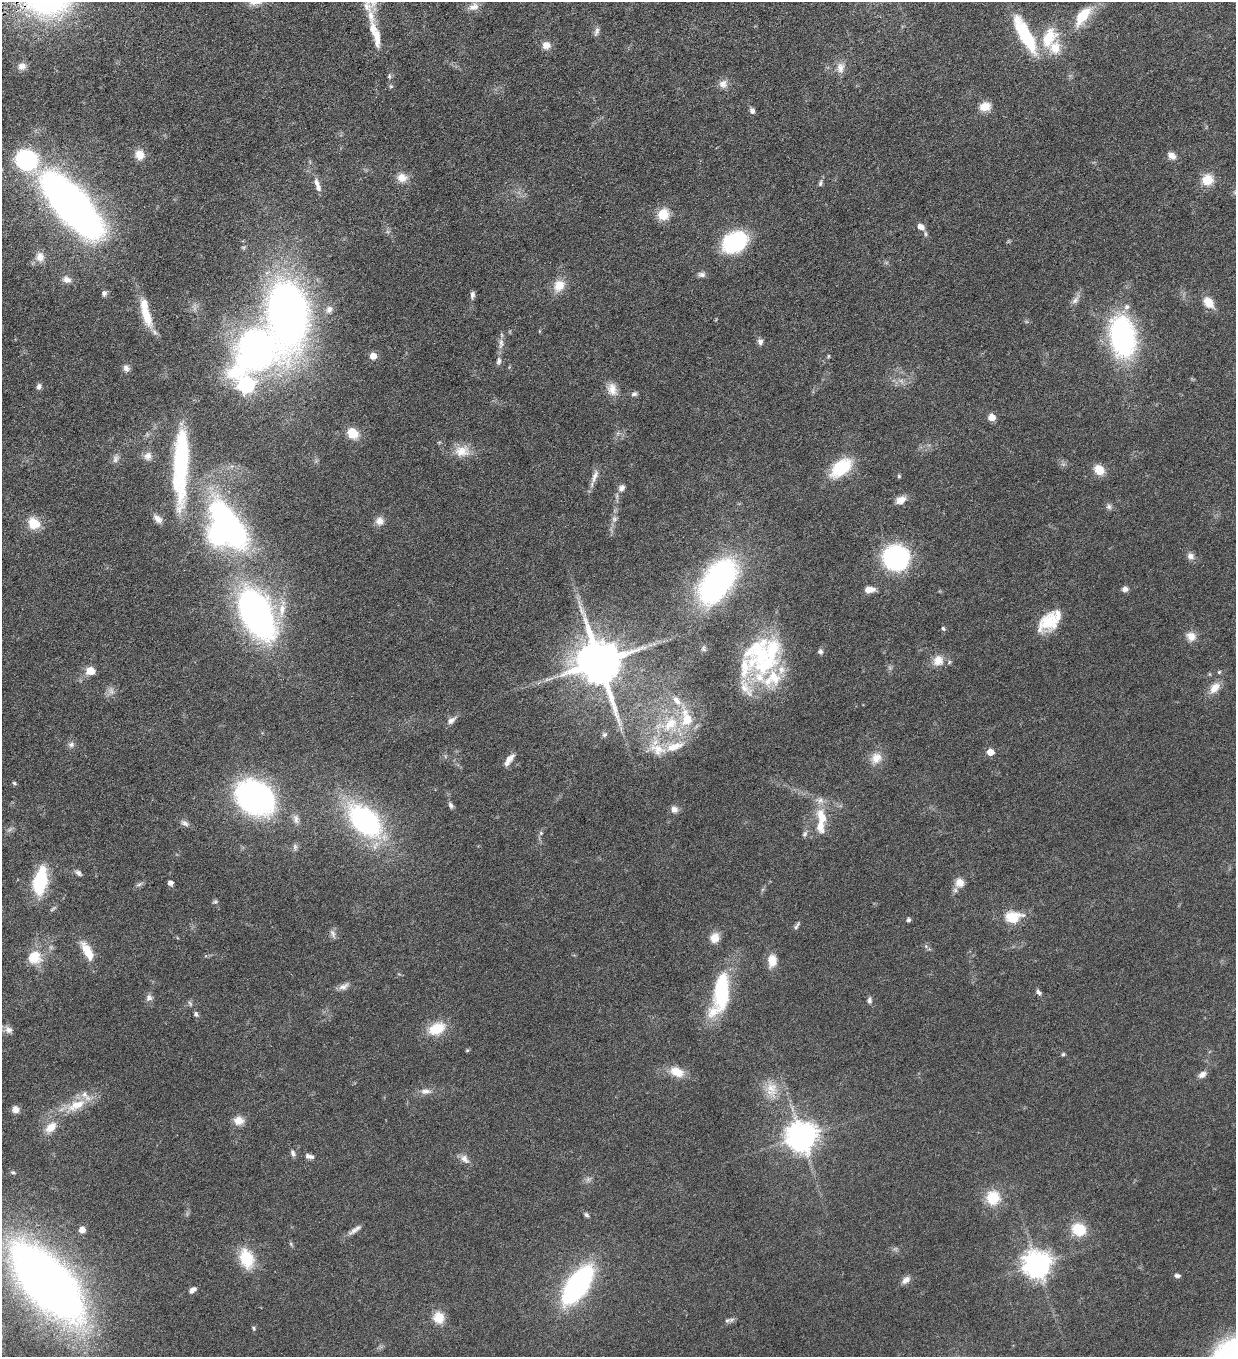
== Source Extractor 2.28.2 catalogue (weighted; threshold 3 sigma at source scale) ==
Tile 11 of 4 x 4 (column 3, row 3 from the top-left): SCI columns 2751-3984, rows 1357-2711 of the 5372 x 5421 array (HDU 1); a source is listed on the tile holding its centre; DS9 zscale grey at full resolution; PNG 1238 x 1359 px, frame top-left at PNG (2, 2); no overlay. Shown black and unused: <1% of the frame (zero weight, under 3 of 6 exposures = <1% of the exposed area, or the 3 px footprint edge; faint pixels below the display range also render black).
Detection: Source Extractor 2.28.2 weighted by HDU 2 'WHT'; one run over the whole footprint, this tile lists its part. Background 0.0454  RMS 0.0039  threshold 0.0159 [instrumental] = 3 sigma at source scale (4.09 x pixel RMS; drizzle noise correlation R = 1.36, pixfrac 0.8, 0.05/0.05 arcsec/px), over >= 5 px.
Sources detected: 182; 4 too faint to see at this stretch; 1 inside a brighter object's white glare — not listed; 20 inside a brighter listed object's ellipse — not listed separately; the other 157 listed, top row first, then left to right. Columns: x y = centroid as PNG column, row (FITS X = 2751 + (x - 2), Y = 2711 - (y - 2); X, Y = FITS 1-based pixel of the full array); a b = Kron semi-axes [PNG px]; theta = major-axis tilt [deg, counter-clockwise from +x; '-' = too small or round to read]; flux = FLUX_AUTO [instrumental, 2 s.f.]
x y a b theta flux
474 7 14 9 21 2.4
1082 16 22 10 51 11
375 31 76 10 -75 13
596 31 13 5 68 1.2
1025 35 43 11 -62 23
1049 37 28 16 62 12
546 45 10 10 - 2.5
22 66 11 9 16 2
840 68 15 11 -90 3.1
723 84 11 11 - 2.4
985 106 12 9 14 4.6
752 111 7 6 - 1.3
140 155 12 10 -73 3.6
1172 156 12 8 -37 2.2
26 160 20 18 -29 38
402 178 14 12 -17 3.5
1207 180 13 13 - 5.9
820 183 10 5 76 0.86
317 184 14 7 -65 2.1
72 206 47 18 -49 370
663 214 13 12 - 6.5
921 227 9 7 -34 2.1
925 234 7 4 -82 0.68
735 242 16 12 30 58
40 257 13 11 85 3
702 274 10 7 -7 1.3
67 280 11 8 -23 2
559 285 15 13 56 5.3
104 293 7 6 - 0.99
472 295 8 5 86 1.2
1075 300 13 7 48 1.8
1208 302 12 9 -49 5
329 309 10 8 77 1.7
146 314 33 11 -71 8.9
288 314 50 28 -85 240
1123 336 34 21 -82 71
760 342 9 7 -71 1.2
501 343 17 6 85 2
256 349 49 37 48 140
373 356 5 5 - 5.1
828 356 6 4 89 0.36
499 361 11 6 78 1.3
126 368 9 7 -33 1.3
39 386 8 6 80 1.1
612 389 17 12 -80 3.7
634 394 8 6 17 0.92
992 417 5 5 - 6.2
353 433 12 10 -39 6.3
462 451 21 15 2 5.6
148 456 11 11 - 2.3
116 459 12 8 66 1.6
181 465 83 15 88 45
841 468 21 12 39 18
1099 470 12 9 -42 5.3
595 476 20 7 70 2.5
899 476 4 4 - 0.51
622 488 11 8 53 1.7
901 500 13 9 29 2.8
1109 507 8 7 - 1
158 519 13 8 -43 2
614 519 9 8 - 1.3
380 521 11 10 - 2.4
33 523 16 13 -46 6.3
229 524 52 20 -56 100
1191 556 10 9 - 1.6
896 558 18 17 - 59
717 582 44 24 55 91
1125 589 8 6 1 1.4
870 590 11 6 2 3.1
282 609 31 9 80 6.7
256 613 38 20 -65 180
1048 622 24 17 46 12
943 628 6 5 - 0.61
1191 636 12 10 -30 3.1
645 647 7 4 18 0.88
820 651 7 6 - 0.99
761 656 53 36 -76 37
938 660 14 13 - 4.1
599 662 14 12 -71 1900
90 671 10 8 -1 4.2
1219 672 5 5 - 0.47
1215 688 16 10 48 3.9
111 691 12 7 -67 1.6
677 701 16 9 -48 3.6
451 720 14 7 38 1.8
670 724 27 17 47 15
604 735 7 7 - 0.85
71 745 8 7 - 1.2
658 749 26 15 -24 7.7
990 752 5 5 - 5.4
876 758 16 14 49 4.3
509 759 14 6 50 3
14 783 5 4 - 0.47
255 798 30 23 -40 110
451 805 9 6 -63 0.97
674 809 9 8 - 1.9
821 817 21 12 -73 7.3
296 819 13 8 -78 1.9
365 821 34 21 -43 68
185 823 13 7 -29 1.4
541 833 6 5 - 0.61
805 834 9 5 46 0.89
295 847 9 6 -81 0.97
78 873 9 5 -37 1.1
40 881 27 12 80 23
170 883 5 4 - 1.9
959 883 12 11 - 3.2
139 884 9 5 33 0.89
215 902 7 4 1 0.57
1013 917 21 13 8 8.2
909 920 5 5 - 0.71
796 926 12 4 57 0.86
333 934 13 5 -65 1.3
715 938 12 11 - 3.4
87 951 27 10 -60 6.5
34 958 14 13 - 9
772 961 15 10 86 4.7
343 986 14 8 28 1.8
721 991 37 14 85 31
1039 992 8 5 -49 0.95
149 998 10 8 85 1.5
869 1000 8 5 87 1.1
196 1014 7 5 -61 0.86
437 1029 22 14 23 9
8 1030 12 9 -41 2.1
467 1050 5 4 - 0.4
1063 1054 5 4 - 0.53
677 1072 17 11 -24 5.8
1202 1075 9 6 33 2.1
771 1090 23 15 -80 6.2
425 1091 15 7 5 2.2
76 1105 33 14 27 9.9
15 1109 9 8 - 2.2
239 1121 13 11 -3 3.2
51 1127 18 11 45 4.9
801 1137 9 9 - 550
293 1153 9 6 -66 1.1
309 1156 13 6 -15 1.5
465 1159 14 8 -50 2.1
13 1172 7 4 -10 0.62
993 1198 18 18 - 9.1
586 1215 6 5 - 0.75
1079 1229 16 13 -27 9.8
82 1230 5 5 - 3.6
354 1230 17 6 32 1.9
291 1244 6 4 -72 0.49
246 1258 23 15 -71 12
1037 1264 9 8 - 420
1177 1276 8 5 -7 0.98
906 1280 11 7 40 2
47 1282 65 30 -48 380
577 1285 29 14 56 92
193 1290 8 5 40 1.6
439 1318 14 13 - 5.3
727 1321 8 6 43 0.84
254 1328 6 4 -88 0.46
1229 1351 38 21 34 47
Isophote crosses this tile's border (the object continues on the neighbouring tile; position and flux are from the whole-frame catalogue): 1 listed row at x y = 1229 1351